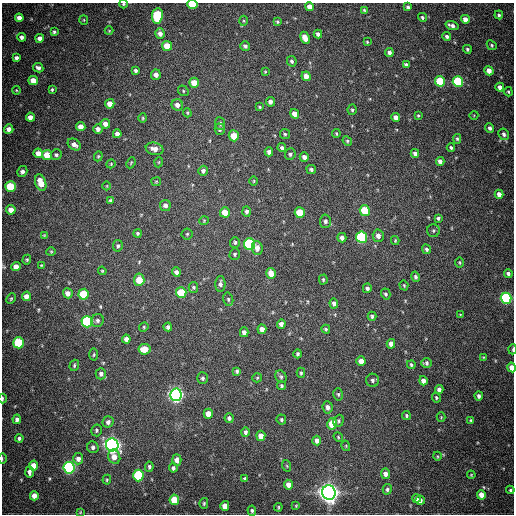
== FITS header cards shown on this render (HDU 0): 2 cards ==
NAXIS1  =                  512
NAXIS2  =                  512

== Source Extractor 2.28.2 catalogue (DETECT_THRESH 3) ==
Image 512 x 512 px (HDU 0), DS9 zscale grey, 1 PNG px = 1 image px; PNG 516 x 516 px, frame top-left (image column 1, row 512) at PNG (2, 3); each listed source drawn as its Kron ellipse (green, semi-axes under 4 px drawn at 4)
Background 737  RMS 21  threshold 62.2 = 3 sigma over >= 5 px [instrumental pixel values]
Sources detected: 235; all 235 listed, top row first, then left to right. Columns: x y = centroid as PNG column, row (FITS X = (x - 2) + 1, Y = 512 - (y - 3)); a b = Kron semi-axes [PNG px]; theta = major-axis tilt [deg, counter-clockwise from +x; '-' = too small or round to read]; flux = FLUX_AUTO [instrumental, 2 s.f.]
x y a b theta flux
123 4 4 3 - 1.6e+03
192 5 5 4 - 4.5e+04
309 7 4 4 - 1.0e+04
408 7 4 4 - 3.2e+03
364 10 4 4 - 1.7e+03
499 15 4 3 - 2.4e+03
157 16 8 5 83 1.2e+05
422 17 5 4 - 2.5e+03
19 18 4 4 - 8.5e+03
465 19 4 4 - 1.1e+04
84 20 5 4 - 1.5e+03
244 21 5 3 - 1.5e+03
277 22 4 4 - 1.8e+03
452 26 7 4 -18 5.9e+03
109 31 4 4 - 1.3e+03
54 32 3 3 - 2.2e+03
160 34 5 5 - 6.0e+03
318 34 4 4 - 4.8e+03
22 37 4 4 - 4.2e+03
447 37 4 4 - 3.9e+03
40 38 4 4 - 6.7e+03
305 38 6 4 -66 1.6e+04
367 42 4 3 - 1.3e+03
492 45 5 4 - 2.0e+03
167 46 5 5 - 2.0e+04
245 46 5 4 - 3.7e+03
467 49 4 4 - 2.7e+03
389 53 5 4 - 4.7e+03
16 58 4 4 - 4.2e+03
292 61 5 4 - 2.9e+03
406 64 4 3 - 2.7e+03
38 68 5 4 - 4.3e+03
136 70 4 3 - 2.7e+03
489 71 5 4 - 1.0e+04
265 72 3 3 - 1.3e+03
156 75 5 5 - 6.9e+03
306 76 5 4 - 1.2e+04
33 81 5 4 - 1.4e+04
440 81 5 5 - 5.7e+04
458 82 5 5 - 1.1e+05
194 83 5 5 - 1.9e+04
500 87 4 4 - 6.4e+03
16 90 4 3 - 1.2e+03
52 90 4 3 - 1.8e+03
183 91 5 4 - 1.7e+03
508 92 4 3 - 1.7e+03
270 102 5 4 - 4.7e+03
110 104 5 4 - 1.4e+04
177 105 6 5 - 6.7e+03
259 107 4 3 - 1.5e+03
352 110 5 4 - 2.2e+03
187 113 4 3 - 1.4e+03
295 114 5 4 - 9.9e+03
418 115 4 3 - 1.5e+03
474 115 4 3 - 1.0e+03
30 117 4 4 - 7.8e+03
396 117 4 4 - 7.9e+03
143 118 4 4 - 1.6e+03
220 123 6 5 - 3.1e+03
105 124 5 4 - 8.5e+03
81 127 4 4 - 1.2e+04
490 128 5 4 - 3.9e+03
9 129 4 4 - 7.8e+03
98 129 5 4 - 5.4e+03
220 129 6 5 - 3.5e+03
336 133 4 3 - 1.6e+03
117 134 4 4 - 6.6e+03
285 134 5 5 - 2.3e+03
504 134 6 5 - 4.3e+03
234 136 5 5 - 2.4e+04
457 139 5 4 - 1.8e+03
347 141 5 4 - 1.9e+03
74 144 7 5 -34 6.3e+03
451 147 4 3 - 2.3e+03
282 148 4 4 - 3.0e+03
155 149 9 6 -12 9.9e+03
269 152 4 4 - 5.2e+03
38 153 4 4 - 9.5e+03
415 153 4 3 - 4.5e+03
290 154 6 5 - 2.6e+03
47 155 5 5 - 2.6e+04
56 155 5 5 - 3.0e+03
98 156 5 4 - 1.7e+03
304 157 5 4 - 5.8e+03
440 161 4 4 - 5.7e+03
159 162 5 3 - 1.2e+03
131 163 6 3 66 1.3e+03
111 164 4 4 - 1.4e+03
311 169 5 4 - 2.6e+03
203 171 5 4 - 4.5e+03
22 172 5 5 - 4.4e+03
254 181 5 3 - 1.3e+03
156 182 5 4 - 1.5e+03
41 183 9 5 -72 2.4e+04
10 186 5 5 - 6.2e+04
107 186 4 3 - 9.6e+02
499 194 4 4 - 8.6e+03
111 201 4 4 - 3.0e+03
165 205 5 5 - 4.4e+03
11 210 4 4 - 1.1e+04
365 210 5 5 - 5.1e+04
225 212 5 5 - 1.9e+04
247 212 5 4 - 3.3e+03
300 213 5 5 - 4.5e+04
438 218 4 4 - 2.6e+03
204 221 4 4 - 1.4e+03
325 221 7 5 86 4.4e+03
433 231 6 6 - 2.5e+03
138 233 4 4 - 2.1e+03
187 234 5 5 - 1.9e+03
44 235 4 4 - 1.2e+03
378 236 6 5 - 7.5e+03
361 237 6 5 - 1.6e+05
342 238 5 4 - 5.6e+03
395 240 4 4 - 1.4e+03
235 242 5 5 - 2.4e+03
250 244 6 5 - 1.9e+05
118 246 6 5 - 2.8e+03
257 248 7 5 -82 7.5e+03
427 249 5 4 - 3.2e+03
51 252 4 4 - 1.4e+03
235 254 6 5 - 2.3e+03
27 260 5 4 - 1.8e+03
460 262 5 4 - 1.7e+03
41 265 4 3 - 1.2e+03
16 267 5 4 - 1.0e+04
102 271 4 4 - 1.5e+03
176 272 5 4 - 4.5e+03
271 273 5 4 - 1.4e+04
508 274 4 4 - 4.2e+03
415 277 5 4 - 3.0e+03
139 280 6 5 - 2.5e+04
323 280 5 4 - 1.8e+03
220 284 8 5 89 4.2e+03
404 285 5 4 - 1.4e+03
193 287 5 4 - 2.0e+03
367 288 5 4 - 3.4e+03
181 292 5 5 - 5.1e+04
68 293 5 4 - 9.1e+03
83 294 5 5 - 6.2e+04
386 294 5 4 - 2.5e+03
26 296 5 4 - 9.0e+03
506 298 5 5 - 1.9e+05
11 299 5 3 - 1.7e+03
228 299 7 5 -76 2.4e+03
334 303 5 4 - 4.5e+03
460 315 3 3 - 1.1e+03
372 316 4 4 - 2.7e+03
97 320 6 6 - 3.4e+03
87 322 5 5 - 2.0e+05
281 324 5 4 - 6.1e+03
144 327 5 4 - 1.7e+03
168 327 4 4 - 3.3e+03
262 329 5 4 - 7.2e+03
326 329 4 4 - 2.0e+03
244 332 5 4 - 5.5e+03
126 339 4 4 - 6.0e+03
19 343 5 5 - 9.0e+04
391 344 5 4 - 7.3e+03
144 349 6 5 - 2.5e+04
513 349 5 2 - 1.9e+03
298 354 4 3 - 2.7e+03
94 355 6 4 85 1.9e+03
483 358 4 3 - 1.3e+03
361 361 5 4 - 8.9e+03
426 363 5 5 - 3.1e+03
74 365 6 5 - 2.2e+03
411 365 4 3 - 2.1e+03
512 367 5 4 - 1.2e+04
237 371 4 3 - 2.4e+03
301 373 5 4 - 2.1e+03
101 374 5 5 - 4.6e+03
281 377 6 5 - 2.6e+03
203 378 6 5 - 2.8e+03
257 378 5 4 - 1.6e+03
372 380 6 6 - 3.6e+03
423 381 4 4 - 7.0e+03
281 386 4 4 - 2.3e+03
439 390 4 4 - 5.1e+03
338 394 6 4 -75 2.1e+03
176 395 6 6 - 6.3e+05
479 396 4 3 - 3.8e+03
436 397 5 4 - 2.0e+03
2 399 5 2 - 3.4e+03
328 407 6 5 - 5.1e+03
208 414 5 4 - 1.3e+04
406 415 5 4 - 2.2e+03
441 417 4 4 - 1.3e+03
229 418 5 4 - 3.2e+03
17 419 4 4 - 4.1e+03
281 419 5 4 - 2.3e+03
471 420 4 4 - 1.8e+03
338 421 6 5 - 2.7e+03
108 422 6 5 - 5.1e+03
332 424 6 5 - 2.9e+04
96 430 6 5 - 2.8e+03
245 432 5 4 - 3.5e+03
261 436 5 4 - 1.1e+04
338 437 5 4 - 1.6e+03
19 438 4 4 - 2.6e+03
317 440 5 4 - 6.8e+03
112 445 6 6 - 8.5e+05
346 446 5 3 - 1.3e+03
93 447 6 5 - 4.2e+03
437 456 4 3 - 1.3e+03
114 457 7 6 - 1.1e+04
2 459 5 2 - 1.2e+03
78 459 6 5 - 7.5e+03
177 460 5 4 - 7.0e+03
34 466 5 4 - 1.5e+04
287 466 6 3 -71 1.5e+03
149 467 5 4 - 2.7e+03
69 468 6 5 - 3.0e+05
173 468 4 4 - 3.3e+03
29 472 6 4 -89 5.2e+03
385 474 5 4 - 7.4e+03
138 475 6 5 - 1.1e+05
471 475 4 3 - 1.3e+03
245 479 4 3 - 3.0e+03
107 480 5 3 - 1.8e+03
288 485 5 4 - 1.1e+04
387 489 5 4 - 2.8e+03
510 490 4 3 - 2.3e+03
329 493 7 7 - 1.2e+06
481 495 5 4 - 1.3e+04
34 496 4 4 - 9.1e+03
416 499 4 4 - 3.6e+03
174 500 5 5 - 3.9e+04
420 500 4 4 - 7.2e+03
204 503 5 4 - 2.0e+03
225 506 5 4 - 1.4e+04
296 506 4 4 - 1.2e+03
278 507 4 3 - 1.5e+03
252 511 5 4 - 2.7e+03
80 512 3 3 - 1.1e+03
At the frame edge (FLAGS 8, measured only in part): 6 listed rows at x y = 123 4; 192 5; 513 349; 512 367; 2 399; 2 459